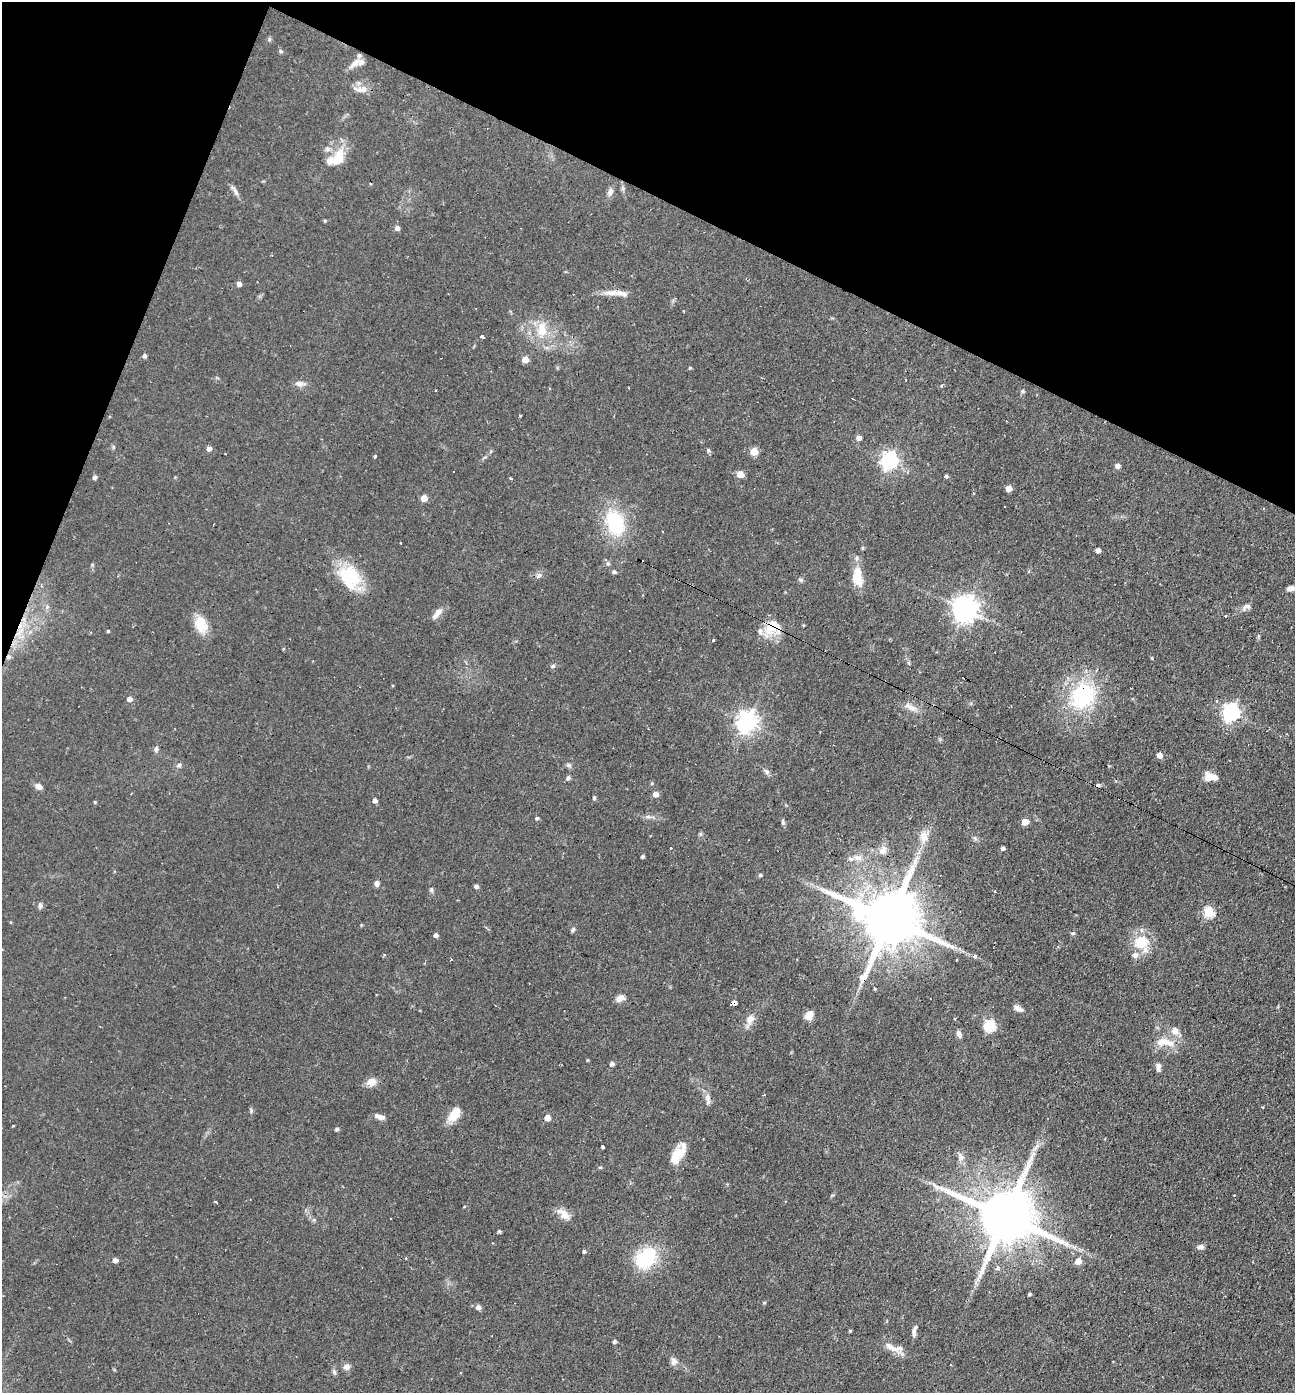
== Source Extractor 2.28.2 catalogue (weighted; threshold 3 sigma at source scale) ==
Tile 2 of 4 x 4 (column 2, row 1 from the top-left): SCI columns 1429-2721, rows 4173-5563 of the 5577 x 5563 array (HDU 1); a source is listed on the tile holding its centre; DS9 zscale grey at full resolution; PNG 1297 x 1395 px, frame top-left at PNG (2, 2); no overlay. Shown black and unused: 20% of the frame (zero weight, under 2 of 3 exposures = <1% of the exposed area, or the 3 px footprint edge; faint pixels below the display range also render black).
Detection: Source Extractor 2.28.2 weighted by HDU 2 'WHT'; one run over the whole footprint, this tile lists its part. Background 0.0587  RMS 0.0051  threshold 0.0227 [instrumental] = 3 sigma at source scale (4.5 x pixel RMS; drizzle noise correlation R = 1.50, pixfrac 1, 0.05/0.05 arcsec/px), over >= 5 px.
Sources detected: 169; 1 inside a brighter object's white glare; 11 cosmic-ray / hot-pixel residue — not listed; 12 inside a brighter listed object's ellipse — not listed separately; the other 145 listed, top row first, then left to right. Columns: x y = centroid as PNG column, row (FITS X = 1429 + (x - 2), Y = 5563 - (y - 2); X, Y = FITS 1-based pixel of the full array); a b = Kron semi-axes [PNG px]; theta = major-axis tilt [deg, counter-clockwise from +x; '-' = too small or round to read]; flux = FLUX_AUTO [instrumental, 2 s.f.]
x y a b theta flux
281 51 6 5 - 0.77
355 63 19 8 41 3.5
361 89 21 7 0 3.7
340 156 21 14 85 9
235 191 17 5 -59 2.1
610 192 11 7 71 2.2
325 221 4 3 - 0.58
397 228 5 5 - 1.9
239 284 4 4 - 2.3
611 293 20 8 5 4.7
542 329 23 13 -87 11
482 336 3 3 - 2.2
144 356 5 5 - 1.1
525 359 5 5 - 6.5
690 367 4 3 - 0.58
300 383 15 7 -7 2.6
942 386 4 4 - 0.86
435 390 3 3 - 0.84
1022 391 5 4 - 0.95
859 438 5 5 - 2.4
209 448 4 4 - 2.7
754 451 5 5 - 12
375 456 3 3 - 1.7
889 461 7 7 - 180
1118 466 5 5 - 2.5
740 474 5 5 - 7.1
946 476 5 4 - 0.76
94 477 5 4 - 1.5
510 478 3 3 - 2.7
1009 488 5 4 - 4.7
424 498 5 5 - 5
615 523 31 21 -73 31
401 543 3 2 - 0.71
1098 550 4 4 - 2.3
608 563 7 5 90 1.1
614 572 5 5 - 1.1
349 576 31 24 -55 24
538 576 8 7 - 1.5
857 577 22 11 -86 11
800 580 7 4 -45 0.87
1290 588 7 5 11 2.3
47 607 4 4 - 2.1
1246 607 14 7 26 2.3
965 609 8 8 - 520
437 613 17 6 52 3.4
1225 616 3 2 - 0.95
201 625 23 14 -70 9.1
803 625 4 3 - 0.41
769 630 17 14 -87 9.4
108 631 3 3 - 0.61
90 632 3 3 - 0.67
713 640 3 3 - 1.2
1152 658 4 3 - 0.48
553 666 6 5 - 0.91
1082 696 37 31 55 42
129 699 5 4 - 2.7
1217 701 4 3 - 0.84
911 707 21 8 -28 4.1
1231 712 7 6 - 180
747 722 8 7 - 290
156 749 8 5 84 1.3
1159 755 5 5 - 3.8
179 765 7 6 - 1.3
569 765 7 5 -22 1.1
1211 777 15 8 -6 5.8
568 778 7 5 46 1
39 786 8 6 -34 2.5
656 794 5 5 - 3.5
594 798 6 4 -72 0.67
375 800 5 4 - 1.9
95 802 4 3 - 0.56
648 817 7 4 0 1.1
537 818 4 4 - 0.99
783 822 8 4 -79 0.99
1025 822 5 5 - 6.5
700 834 6 4 -90 0.82
924 837 18 12 -88 6.1
1003 848 4 3 - 1.3
883 850 12 9 71 3.6
643 856 4 3 - 0.96
858 857 14 7 -14 3.4
760 875 4 4 - 1
377 883 7 6 - 1.5
476 886 4 4 - 1.6
278 887 3 2 - 0.75
431 890 6 5 - 0.9
994 891 3 2 - 0.57
40 905 8 5 -90 1.2
1209 912 5 5 - 29
890 919 20 15 -22 4400
573 929 7 5 59 1.1
1073 933 6 4 41 0.69
436 935 4 4 - 1.7
1141 943 13 11 -52 16
1135 955 8 7 - 2.2
975 956 3 3 - 3.6
451 959 3 3 - 1.9
956 960 3 3 - 2.1
861 983 12 3 59 1.7
619 999 10 7 81 2.5
734 1002 5 4 - 8.3
1018 1008 12 6 -26 2.3
809 1015 11 9 59 3.7
750 1019 12 9 55 4.3
955 1019 3 3 - 0.55
990 1026 6 6 - 43
1175 1031 10 10 - 3.5
959 1034 8 5 -68 2.2
1163 1041 21 11 9 7.4
612 1064 5 4 - 1.6
1158 1067 11 6 -85 2
371 1082 13 10 12 3.8
708 1098 12 7 88 2.5
251 1111 6 4 81 0.84
454 1114 17 9 54 8
380 1117 12 5 -15 2.7
547 1118 5 4 - 5
337 1129 6 4 15 0.76
602 1147 4 3 - 2
1036 1147 13 5 56 2.6
677 1155 23 11 49 9.2
961 1157 12 6 -81 2.4
600 1167 5 3 - 0.52
1234 1195 3 2 - 0.37
216 1202 4 2 - 0.68
564 1214 18 9 -39 5
1005 1216 18 14 -25 4000
499 1231 4 3 - 0.77
1200 1247 9 6 7 1.7
584 1251 4 4 - 1
646 1258 12 10 48 45
115 1260 5 4 - 2.4
1078 1261 5 5 - 5.5
997 1268 3 3 - 6.8
978 1278 8 5 76 1.6
1030 1294 3 3 - 0.96
764 1303 5 4 - 0.55
478 1307 6 6 - 2
850 1331 4 3 - 0.58
914 1332 12 5 -89 2.2
614 1341 4 4 - 1.2
889 1346 18 8 -41 4.4
674 1361 9 7 -33 2.2
346 1367 8 7 - 2.4
334 1372 6 6 - 1
Overlapping masked pixels (flux is a lower limit): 4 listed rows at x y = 769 630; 1082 696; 890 919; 734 1002
Unlisted compact peaks at least as high as the median listed source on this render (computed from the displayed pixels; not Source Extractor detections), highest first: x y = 767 772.